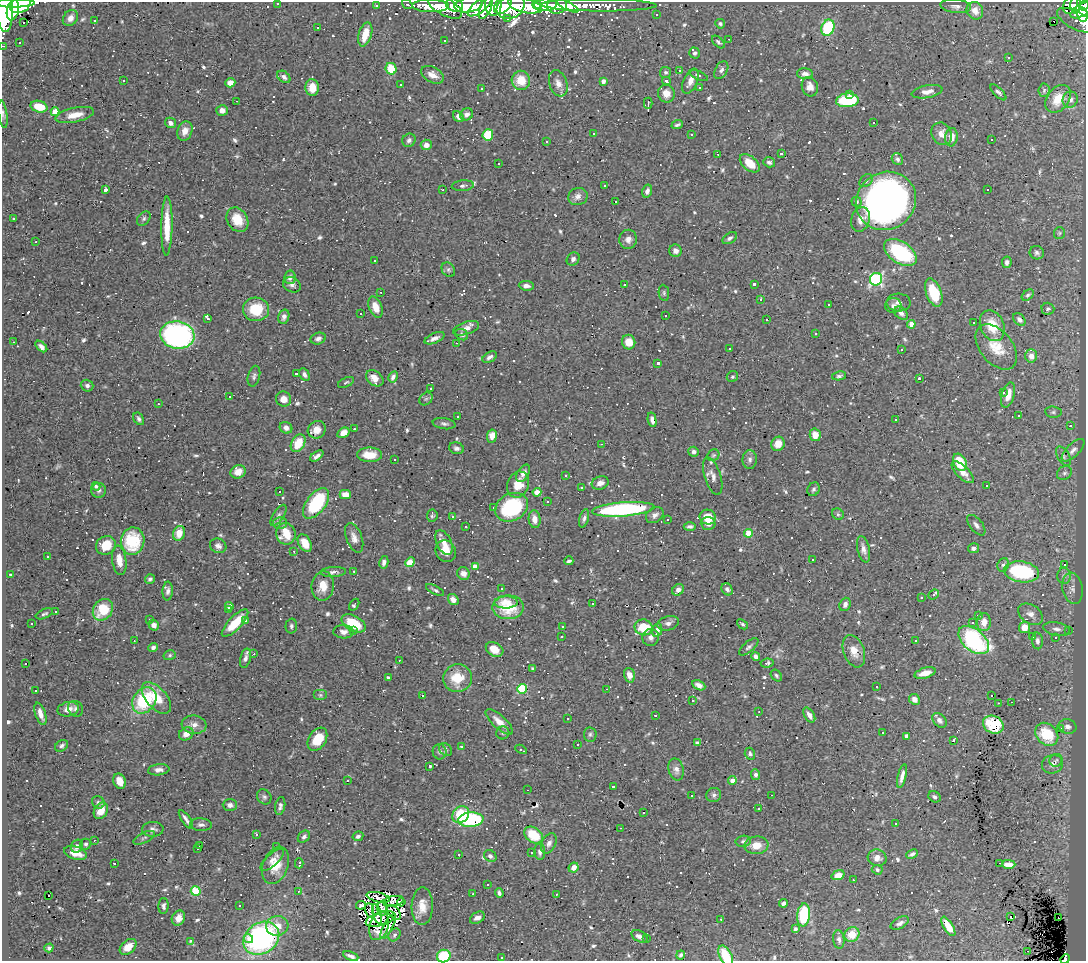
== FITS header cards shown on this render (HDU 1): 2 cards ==
NAXIS1  =                 1084
NAXIS2  =                  959

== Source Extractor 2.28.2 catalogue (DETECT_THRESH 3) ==
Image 1084 x 959 px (HDU 1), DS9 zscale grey, 1 PNG px = 1 image px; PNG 1088 x 963 px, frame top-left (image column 1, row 959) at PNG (2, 2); each listed source drawn as its Kron ellipse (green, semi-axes under 4 px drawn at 4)
Background 0.455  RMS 0.029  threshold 0.0869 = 3 sigma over >= 5 px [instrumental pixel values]
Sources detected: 884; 2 with non-positive FLUX_AUTO (blend fragments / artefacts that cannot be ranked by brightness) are neither listed nor drawn; of the other 882, the 500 brightest by FLUX_AUTO listed and drawn (382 fainter detections omitted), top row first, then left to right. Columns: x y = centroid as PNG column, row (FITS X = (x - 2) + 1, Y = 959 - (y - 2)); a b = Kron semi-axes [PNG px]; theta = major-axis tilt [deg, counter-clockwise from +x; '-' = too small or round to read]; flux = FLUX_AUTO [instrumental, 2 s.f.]
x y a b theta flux
15 3 20 4 1 570
278 3 3 3 - 5.1
407 4 6 3 -35 14
537 4 4 3 - 210
20 5 11 7 22 1300
454 5 9 6 -18 490
468 5 14 7 8 790
493 5 11 8 -86 430
503 5 10 7 45 480
525 5 17 7 -14 1500
545 5 11 6 5 840
599 5 57 6 -1 180
1071 5 9 6 60 90
1076 5 8 5 -90 170
376 6 3 3 - 8.6
430 6 18 6 0 240
444 6 20 8 -30 240
480 6 14 5 38 490
557 6 10 8 10 350
568 6 12 4 -28 180
956 6 15 7 -6 9.8
1084 6 5 4 - 150
486 7 12 5 68 400
511 7 15 11 30 990
4 9 23 8 -87 2400
13 10 10 6 78 920
1081 10 12 6 31 380
975 11 9 8 - 17
656 15 3 3 - 4.9
1082 15 7 5 -81 200
70 18 9 7 53 13
508 18 3 3 - 9.4
1076 20 20 9 -27 100
94 21 3 2 - 3.8
1054 21 3 3 - 630
24 23 3 3 - 25
720 24 5 4 - 3.7
317 28 3 2 - 8.8
828 28 8 6 69 140
365 34 12 6 74 34
729 39 3 2 - 26
445 40 3 3 - 18
19 42 3 3 - 5.6
718 42 8 4 -44 4.4
3 46 3 2 - 7.5
695 53 5 5 - 5.7
1008 57 3 3 - 4.4
391 69 6 5 - 52
721 70 10 6 61 7.3
679 71 3 3 - 20
666 72 5 5 - 4.5
805 74 8 5 -6 9.3
432 75 12 7 -30 15
699 76 10 3 -22 4.3
284 77 7 5 -41 6.4
521 80 9 9 - 35
123 81 3 3 - 20
603 81 4 4 - 7.7
666 81 4 3 - 4.2
690 81 13 6 67 14
230 83 5 4 - 17
558 83 13 9 -71 15
401 85 3 3 - 29
699 87 3 3 - 6.7
810 87 10 8 -72 16
312 88 8 6 -88 29
482 89 3 3 - 5.7
1044 90 7 5 86 3.7
927 92 15 6 10 15
998 92 10 4 -45 6
666 93 9 8 - 16
850 94 3 3 - 5.5
1058 99 15 10 52 30
847 100 11 6 4 160
1070 100 8 7 - 7.6
236 101 3 2 - 8.1
648 103 5 2 - 5.8
39 107 9 5 -15 47
222 110 6 5 - 11
55 112 4 4 - 44
3 114 14 4 -81 5.8
467 114 6 5 - 7.4
75 115 19 7 12 27
458 116 6 4 -53 7.7
874 122 3 3 - 18
170 123 6 5 - 7.9
677 125 6 3 23 3.8
185 131 10 7 71 17
593 134 3 3 - 4.8
942 134 12 10 -62 18
488 135 6 5 - 57
691 135 3 3 - 10
951 137 9 6 83 20
992 139 3 3 - 110
409 140 7 6 - 5.9
546 141 3 3 - 45
426 145 5 5 - 12
781 153 3 3 - 6
718 154 3 3 - 35
897 159 6 5 - 5.3
769 162 6 5 - 5.6
498 163 3 3 - 9.3
750 163 11 7 -40 34
866 181 8 5 43 4.4
463 186 11 5 5 6.2
605 186 3 3 - 6.1
105 190 4 3 - 19
443 190 3 2 - 4.6
988 190 3 3 - 120
647 191 6 5 - 8.4
578 197 10 8 17 12
886 201 31 28 33 1100
615 202 3 3 - 660
857 202 5 5 - 6
13 219 3 3 - 7
144 219 8 6 52 4.9
860 219 13 9 72 20
237 220 13 10 -59 37
167 226 29 5 89 52
1059 233 6 5 - 3.9
730 238 8 5 33 5.1
628 239 9 9 - 12
36 242 3 2 - 3.9
675 251 6 6 - 8.7
900 253 18 10 -34 180
1037 253 7 6 - 5.9
573 259 7 6 - 6.2
375 261 3 3 - 26
1007 262 6 4 80 6
448 270 8 6 -54 5.1
290 277 7 5 80 8
876 279 6 6 - 340
624 284 3 3 - 5.5
754 284 4 3 - 6.5
292 285 9 7 -27 7.3
526 286 7 5 -5 7.9
381 292 3 3 - 27
664 293 8 5 -81 3.7
934 293 15 7 -70 77
1028 295 7 4 42 4.2
761 300 3 3 - 95
899 302 12 9 -4 9.7
829 305 3 3 - 13
893 306 8 7 - 7.8
376 307 11 6 -68 26
256 309 13 12 - 65
1048 309 6 6 - 3.8
901 313 8 5 -43 8.9
361 314 3 3 - 37
665 316 3 3 - 65
284 317 7 5 74 8.3
208 319 3 3 - 53
1019 319 7 5 -49 6.9
767 320 3 3 - 36
974 323 3 3 - 100
911 324 4 4 - 22
992 326 16 11 -67 46
466 328 13 6 18 13
816 333 3 3 - 7.2
177 335 17 13 -8 530
462 335 7 5 -32 4.6
434 338 10 5 23 10
318 339 8 5 17 6.8
14 342 3 2 - 5.9
629 342 7 6 - 24
456 343 3 2 - 4.3
41 346 7 4 -42 7.6
996 347 26 16 -51 47
729 348 3 3 - 33
901 349 3 3 - 33
1031 356 7 6 - 14
490 357 8 5 31 7.6
658 363 3 3 - 6.4
296 374 3 3 - 28
304 374 7 5 -61 7.1
254 376 10 6 75 5.8
839 376 7 4 10 4.1
393 377 6 3 61 6
732 377 6 5 - 3.9
375 378 9 7 -37 16
919 378 3 3 - 5.5
346 382 8 4 25 3.8
87 386 6 6 - 7.1
430 388 3 3 - 23
1003 393 3 3 - 36
1008 395 13 6 74 23
229 397 3 3 - 83
284 399 8 7 - 15
426 399 7 6 - 4.7
158 404 3 2 - 5.3
1053 412 8 5 -8 4.5
1019 416 3 3 - 4.6
458 417 3 2 - 4.1
139 419 7 4 -59 5.2
652 420 7 4 -77 5
896 420 3 3 - 25
444 424 11 5 -8 5.9
1070 426 3 3 - 9.5
286 428 6 5 - 9.6
354 429 3 2 - 6.4
317 430 9 8 - 18
343 433 6 4 33 17
815 435 6 5 - 22
492 436 7 5 82 20
298 443 9 6 59 49
602 444 3 2 - 4.1
778 444 7 6 - 25
456 448 7 5 -16 6.1
1073 450 14 6 45 11
694 452 5 5 - 7.2
369 455 12 7 0 31
713 455 6 5 - 3.7
317 456 7 4 35 8.8
1063 456 11 6 -59 6.2
394 459 3 3 - 47
750 459 9 7 -88 7.8
960 462 9 6 -62 57
238 472 7 6 - 15
963 472 14 6 -45 18
523 473 9 5 60 10
1064 473 8 6 33 6.1
565 475 3 3 - 23
713 476 19 8 -73 14
600 483 9 6 19 11
518 484 13 10 70 30
96 486 4 4 - 3.9
987 486 3 3 - 560
581 487 3 3 - 24
813 489 7 6 - 5
99 490 7 7 - 6
279 492 3 3 - 130
537 492 4 4 - 30
345 494 5 4 - 19
547 501 3 3 - 20
316 503 18 9 53 130
511 507 17 13 30 180
493 508 3 3 - 9.6
623 509 31 7 4 320
838 514 6 5 - 3.9
278 515 12 5 56 6.5
655 515 9 7 36 8.5
432 516 6 5 - 3.9
452 516 3 3 - 7.7
708 517 8 7 - 29
584 518 9 4 73 5.8
535 519 9 6 -83 18
667 520 3 3 - 140
280 523 7 6 - 5.9
708 523 7 6 - 12
976 525 12 6 -51 8.9
690 526 6 4 1 5.3
466 527 3 3 - 22
179 533 7 6 - 18
748 533 4 4 - 51
286 534 11 9 -79 44
354 538 15 8 -69 14
133 541 14 12 82 93
305 543 9 6 -60 22
444 543 13 7 -65 18
106 545 10 9 - 39
218 546 8 7 - 8.3
974 548 6 5 - 6.5
863 549 13 6 -77 11
294 551 3 2 - 3.9
446 551 11 10 - 24
48 556 3 3 - 5.4
813 559 3 3 - 5.6
119 560 15 7 -82 21
569 561 4 3 - 4.2
384 562 6 4 79 7.5
410 562 5 4 - 29
1064 564 3 3 - 45
1003 565 7 5 69 5.1
475 567 4 4 - 28
354 571 3 2 - 5.5
333 572 13 5 4 6.9
1022 572 17 10 -8 160
463 574 6 6 - 13
11 575 3 3 - 4.8
1064 576 8 6 -89 7.3
150 579 5 4 - 5.1
323 586 14 11 81 29
1072 588 16 10 -80 17
501 589 3 3 - 170
727 589 6 5 - 5.4
435 590 10 3 -28 4.3
678 590 6 5 - 9.4
168 591 9 5 87 7.7
934 594 6 3 40 11
921 598 3 3 - 43
453 600 6 5 - 11
506 602 11 6 1 17
593 603 3 3 - 83
845 604 7 5 70 8.7
354 605 6 3 55 4.9
229 606 4 4 - 11
508 607 15 12 0 33
103 610 11 9 53 67
229 610 3 3 - 6.7
56 611 3 3 - 120
44 614 9 4 23 4.8
1030 614 13 9 -34 13
978 615 3 3 - 28
150 620 3 3 - 5.2
245 620 3 3 - 14
984 622 9 7 88 19
32 623 3 3 - 6.6
235 623 18 6 46 58
354 623 13 7 -29 60
668 623 11 7 15 9.7
973 623 3 3 - 36
742 624 6 3 -40 4
154 625 5 5 - 8.5
291 626 7 6 - 5.1
562 626 3 3 - 5.2
643 627 9 8 - 60
1025 628 6 5 - 21
1057 629 13 6 -10 11
354 630 3 3 - 4.1
657 630 7 5 76 14
1068 630 3 2 - 7
344 632 10 6 -3 9.1
561 637 3 2 - 5.1
651 637 8 8 - 9.1
1032 637 3 3 - 8.8
1055 638 3 3 - 8.1
974 640 18 10 -39 290
134 641 2 2 - 3.8
916 641 3 3 - 3.9
1037 641 8 5 -86 7.6
749 647 12 5 41 5.9
153 648 5 4 - 6.4
495 649 9 6 -29 25
854 651 17 10 -69 23
254 654 3 2 - 4.2
170 655 6 5 - 3.7
756 656 5 4 - 7.5
245 658 10 5 76 8.6
399 660 3 2 - 4.7
26 663 3 3 - 17
767 663 6 4 8 5.9
532 668 4 4 - 3.7
925 673 11 5 17 19
629 675 7 5 -74 13
776 675 6 5 - 4.4
388 678 3 3 - 4.6
458 678 14 14 - 52
699 685 7 4 -27 8.7
877 686 3 2 - 4.7
522 689 5 4 - 140
607 689 3 2 - 5
35 690 3 3 - 57
320 695 7 5 0 3.7
422 696 3 3 - 39
991 696 3 3 - 12
156 698 19 10 -49 50
914 699 5 5 - 12
144 700 14 11 54 120
693 700 3 3 - 9.9
1011 702 3 2 - 12
998 703 3 2 - 6.1
68 709 11 7 12 15
76 709 8 7 - 5.7
759 712 3 2 - 7.8
40 714 11 5 -71 17
655 715 3 3 - 110
809 715 8 5 -58 11
568 719 3 3 - 67
939 720 8 6 -49 7.9
499 722 17 6 -42 21
194 725 12 9 -7 14
993 725 10 8 -26 82
1068 727 9 7 -18 9
1061 729 3 3 - 6.3
503 733 6 6 - 4
883 733 3 3 - 59
186 734 7 6 - 15
590 734 7 6 - 4.4
1047 734 13 10 -45 49
907 736 4 4 - 12
317 739 12 8 57 46
954 740 3 3 - 15
697 743 4 3 - 4.8
577 745 3 3 - 6.3
62 746 7 5 36 5.4
462 746 3 3 - 13
446 749 7 5 -48 3.9
521 749 6 3 -29 6.8
440 752 7 7 - 5.9
750 754 6 5 - 4.9
1056 760 7 6 - 4
1052 764 10 9 - 11
429 766 3 3 - 8.2
159 770 10 5 6 9.4
676 770 11 7 -76 10
756 775 5 4 - 6.6
902 776 12 4 76 12
732 780 4 4 - 15
120 781 8 6 -67 19
347 781 3 3 - 8
613 786 3 3 - 66
528 790 3 2 - 4.1
714 795 7 7 - 6.4
772 795 3 2 - 12
692 796 3 3 - 32
264 797 8 6 -56 5.2
935 797 6 5 - 4.7
98 802 7 6 - 4.6
230 805 7 6 - 6.7
280 806 9 5 80 6.9
759 809 3 3 - 24
101 811 9 6 60 27
644 812 3 3 - 86
461 814 9 7 48 67
186 819 11 3 -55 7.5
471 820 13 7 4 190
896 824 3 3 - 47
201 825 11 6 -3 8.2
620 828 3 2 - 3.7
153 829 11 7 3 7.1
256 835 3 3 - 6.1
533 835 10 7 -35 56
358 836 5 4 - 6.3
304 837 7 5 42 6.1
144 838 11 5 26 5.5
94 840 2 2 - 5.9
743 841 7 5 10 4.6
549 843 11 7 63 9.4
86 844 5 5 - 4.7
756 845 12 9 5 25
77 846 7 6 - 8.3
200 846 3 3 - 19
276 847 3 2 - 4.9
198 848 3 3 - 11
540 852 8 5 -86 7.7
76 853 11 6 -17 23
531 853 3 3 - 200
458 854 3 3 - 7
912 854 6 4 26 5.4
490 856 7 5 -43 5.9
877 858 9 8 - 14
272 860 15 6 42 11
114 863 3 3 - 430
299 863 5 3 - 15
1000 863 3 2 - 12
1009 864 6 4 -1 26
275 865 19 12 69 43
574 868 5 4 - 17
877 870 5 4 - 4.6
838 875 7 4 20 22
853 880 3 2 - 5.6
487 885 3 2 - 3.7
196 891 5 5 - 120
298 891 3 2 - 4.7
499 893 5 3 - 4.8
473 894 3 3 - 4.6
556 894 3 3 - 6.4
49 895 3 2 - 21
378 897 12 5 -14 3.8
394 901 11 5 12 6.9
401 902 4 3 - 4.7
783 903 4 3 - 5.7
361 905 5 3 - 3.8
163 906 8 5 87 5.7
240 906 3 3 - 120
422 906 19 10 89 26
382 908 7 5 -86 7.1
370 911 7 4 -81 5.4
394 912 8 5 -47 4.1
377 914 10 4 -73 7.6
804 915 11 6 83 130
1010 916 3 3 - 63
178 918 8 6 63 14
477 918 8 5 28 14
1058 918 3 2 - 44
380 919 15 6 17 7
721 919 3 2 - 6.4
900 923 10 5 29 6.7
277 926 11 10 - 30
379 926 15 9 71 8.3
388 926 14 4 62 5.2
948 926 11 4 -58 32
795 929 4 3 - 4.8
852 934 8 7 - 37
394 935 7 5 51 4.1
639 936 8 5 -28 9
248 938 5 4 - 7.7
261 938 19 15 34 400
647 938 3 3 - 4.2
839 940 9 5 -83 6.8
191 941 3 3 - 42
128 947 9 6 41 31
49 948 4 4 - 4.5
1027 951 3 2 - 8.3
681 955 4 3 - 4.6
351 956 8 3 -21 7.5
444 956 7 6 - 96
726 956 11 6 -61 75
501 957 3 3 - 9.5
1065 959 5 4 - 32
At the frame edge (FLAGS 8, measured only in part): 10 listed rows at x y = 15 3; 278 3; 20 5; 1084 6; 4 9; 3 46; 3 114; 444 956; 726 956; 1065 959
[382 fainter detections neither listed nor drawn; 2 non-positive-flux detections neither listed nor drawn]